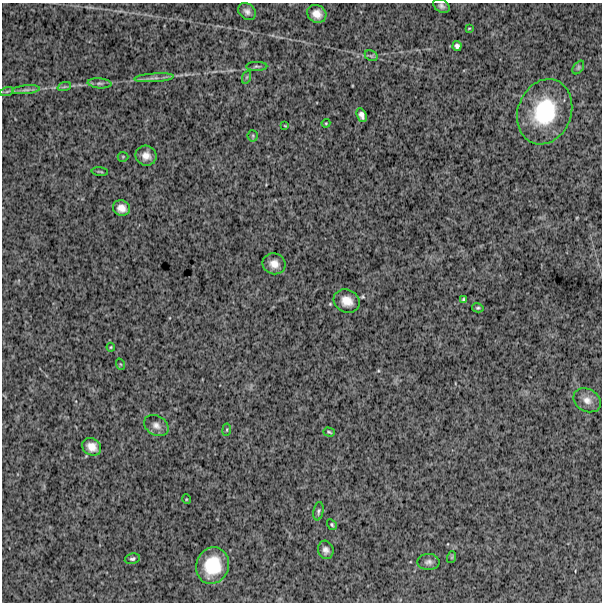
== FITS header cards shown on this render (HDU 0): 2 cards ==
NAXIS1  =                  600
NAXIS2  =                  600

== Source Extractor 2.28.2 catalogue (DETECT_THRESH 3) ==
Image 600 x 600 px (HDU 0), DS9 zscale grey, 1 PNG px = 1 image px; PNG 604 x 604 px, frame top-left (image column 1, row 600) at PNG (2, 3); each listed source drawn as its Kron ellipse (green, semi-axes under 4 px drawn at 4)
Background 1250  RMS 260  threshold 792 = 3 sigma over >= 5 px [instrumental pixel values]
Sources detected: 42; all 42 listed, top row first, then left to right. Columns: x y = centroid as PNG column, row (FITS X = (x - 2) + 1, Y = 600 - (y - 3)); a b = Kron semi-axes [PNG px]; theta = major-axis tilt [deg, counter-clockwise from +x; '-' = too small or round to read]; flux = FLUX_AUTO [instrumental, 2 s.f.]
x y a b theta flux
441 6 9 6 -34 5.4e+04
247 11 10 7 -41 7.8e+04
317 14 10 8 -34 1.6e+05
469 28 4 2 - 1.4e+04
457 46 5 4 - 5.0e+04
371 56 7 5 -29 3.3e+04
257 66 10 4 1 4.0e+04
578 67 8 4 54 2.8e+04
247 77 7 4 71 3.1e+04
154 78 20 3 4 8.4e+04
100 83 12 5 -5 5.5e+04
64 87 7 4 19 3.4e+04
26 90 14 4 6 6.6e+04
7 91 7 4 20 3.0e+04
545 112 33 26 69 1.4e+06
362 115 7 4 -69 7.4e+04
326 123 4 4 - 1.5e+04
285 126 4 2 - 1.3e+04
253 136 5 5 - 2.4e+04
146 156 10 10 - 1.5e+05
123 157 5 5 - 2.0e+04
100 172 8 3 -5 2.3e+04
121 208 9 7 -24 1.3e+05
274 264 12 10 -18 1.6e+05
463 300 4 3 - 2.3e+04
347 301 13 11 -27 2.1e+05
478 308 6 4 -10 2.6e+04
111 347 4 4 - 1.7e+04
120 364 6 3 -70 1.8e+04
587 400 14 11 -31 1.5e+05
156 425 13 9 -30 1.1e+05
227 430 6 3 82 1.7e+04
329 432 6 3 -17 2.5e+04
92 447 10 8 -34 1.6e+05
186 499 5 3 - 1.4e+04
318 511 9 5 80 4.1e+04
332 525 6 4 -59 2.8e+04
326 550 9 7 -73 7.7e+04
452 557 6 4 72 1.5e+04
132 559 8 5 11 3.7e+04
428 562 11 8 1 7.0e+04
213 566 18 16 68 6.8e+05